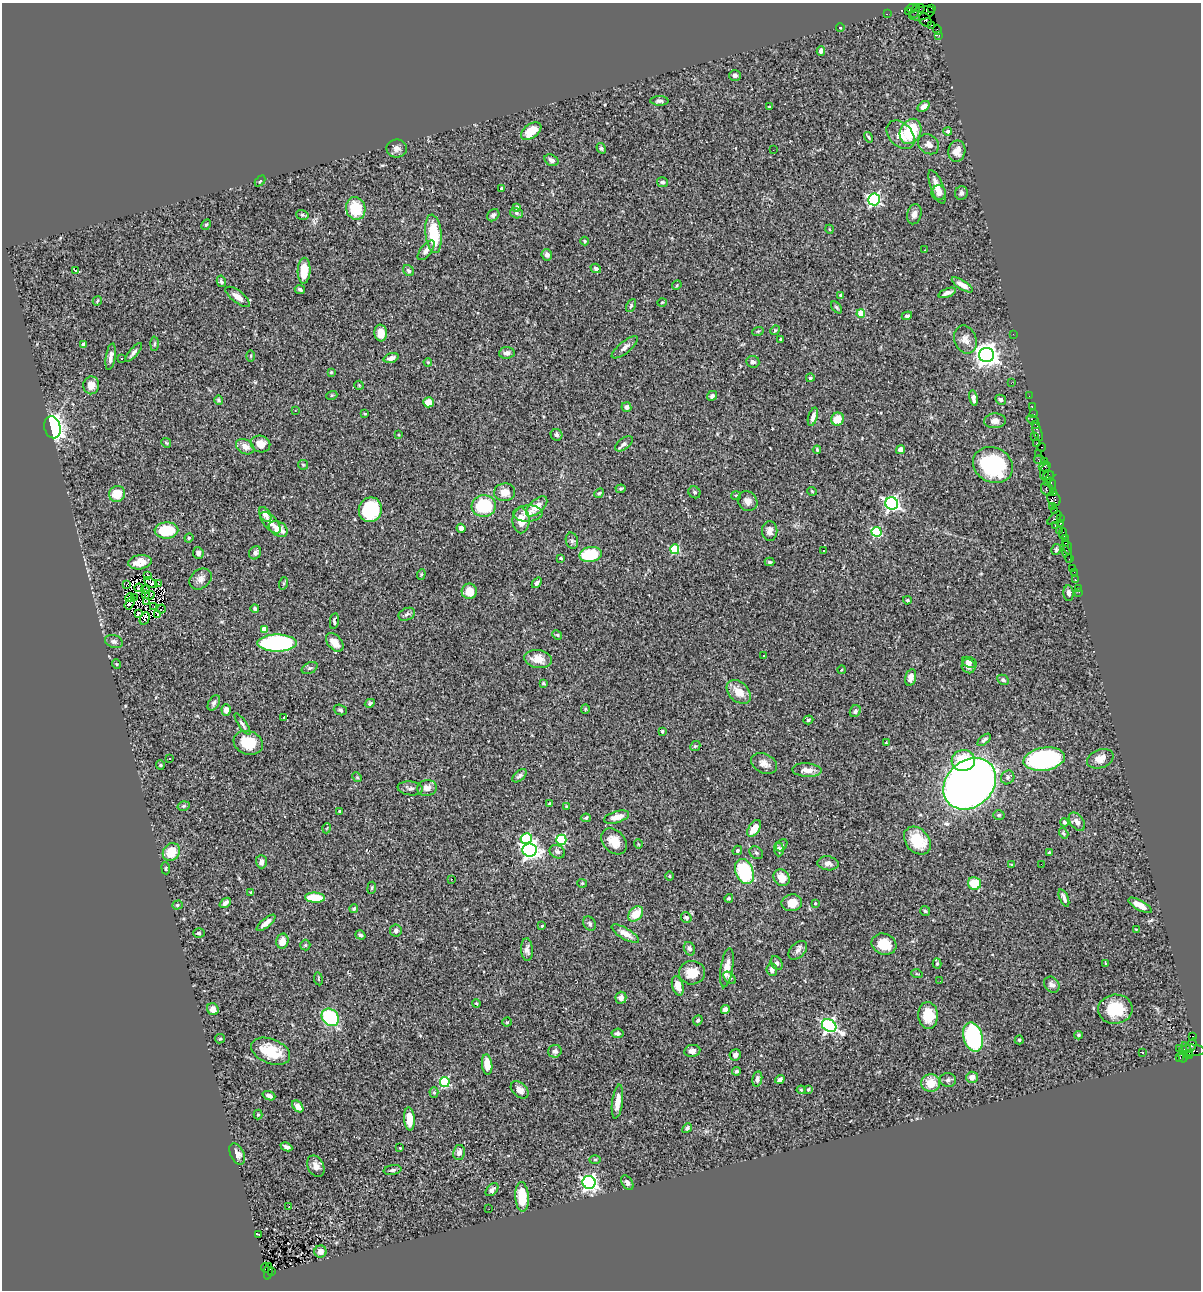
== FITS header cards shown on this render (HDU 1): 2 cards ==
NAXIS1  =                 1199
NAXIS2  =                 1288

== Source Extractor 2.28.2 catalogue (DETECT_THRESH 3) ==
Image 1199 x 1288 px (HDU 1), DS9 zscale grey, 1 PNG px = 1 image px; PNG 1203 x 1292 px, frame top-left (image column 1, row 1288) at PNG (2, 3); each listed source drawn as its Kron ellipse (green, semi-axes under 4 px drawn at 4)
Background 1.63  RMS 0.057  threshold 0.17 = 3 sigma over >= 5 px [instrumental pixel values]
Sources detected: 392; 1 with non-positive FLUX_AUTO (blend fragments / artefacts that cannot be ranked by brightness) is neither listed nor drawn; the other 391 listed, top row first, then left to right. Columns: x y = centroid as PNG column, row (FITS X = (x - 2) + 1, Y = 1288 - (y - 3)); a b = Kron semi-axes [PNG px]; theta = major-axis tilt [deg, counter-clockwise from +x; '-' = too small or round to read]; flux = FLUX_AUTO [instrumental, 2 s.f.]
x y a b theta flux
912 8 5 4 - 130
920 8 4 2 - 54
932 8 2 2 - 12
908 11 4 3 - 110
915 11 7 3 68 180
922 13 13 6 15 610
887 14 2 2 - 28
925 20 7 5 -52 540
932 25 3 2 - 110
840 27 4 3 - 6
937 30 5 3 - 68
939 35 3 2 - 21
821 51 5 4 - 18
735 75 6 5 - 12
659 101 9 4 0 9.4
924 106 6 4 40 19
769 107 3 3 - 5.6
531 131 11 7 36 74
911 131 13 10 64 140
948 131 4 4 - 7.9
901 135 16 11 -46 46
869 137 5 3 - 4.8
929 144 11 9 -39 19
397 148 10 9 - 19
601 148 5 4 - 6
773 150 2 2 - 54
957 151 11 8 79 32
551 160 7 5 -29 12
260 181 6 4 46 4.6
663 182 5 5 - 6.8
937 187 18 6 -69 38
501 188 3 3 - 7
939 193 7 7 - 22
961 193 7 6 - 12
874 199 6 6 - 700
356 208 11 9 -76 140
517 208 3 3 - 10
516 213 6 5 - 7.7
914 214 10 7 75 19
302 215 6 5 - 5.7
493 215 7 5 46 11
206 225 6 4 60 5.1
829 229 4 3 - 3.1
433 234 19 8 -83 150
585 241 4 4 - 3.7
426 250 12 5 52 18
925 250 2 2 - 2.1
547 255 6 5 - 15
596 268 5 4 - 9.5
75 271 4 3 - 72
304 271 13 6 87 73
409 271 6 5 - 8.2
221 281 6 4 -79 7.5
677 285 5 4 - 4
962 285 12 4 -32 31
300 289 5 4 - 8.6
947 293 9 3 22 16
841 296 4 3 - 6.9
238 297 14 6 -37 27
97 301 5 2 - 4.1
662 302 4 3 - 2.9
631 306 7 4 63 5.8
837 307 7 4 -49 5.6
861 314 4 4 - 91
907 316 5 4 - 7.5
775 330 5 4 - 3.9
758 331 6 3 18 3.8
381 333 8 6 -85 39
1013 334 2 2 - 110
781 339 3 2 - 3.7
965 339 14 11 -68 29
84 344 4 3 - 7.5
154 344 7 3 88 5
625 347 16 5 39 18
134 352 12 4 49 11
507 353 8 6 6 14
986 355 7 7 - 3000
251 356 5 3 - 3.8
111 357 13 5 81 18
121 358 3 2 - 4.4
391 358 8 4 18 17
428 362 4 3 - 3
753 362 6 6 - 11
331 372 4 4 - 3.4
810 378 4 3 - 4.3
1011 383 2 2 - 3.1
91 385 9 8 - 32
359 385 5 4 - 4.3
332 395 5 3 - 3.7
712 396 5 4 - 9.1
1029 396 2 2 - 29
973 398 8 4 -79 17
218 400 5 4 - 7.5
1001 400 5 5 - 10
428 402 5 5 - 46
626 407 5 5 - 13
1032 407 2 2 - 45
295 410 2 2 - 2
365 414 4 3 - 4
1033 414 3 2 - 78
813 417 9 4 73 20
838 419 6 6 - 56
1032 419 6 3 -15 310
995 421 11 7 4 23
1036 424 4 3 - 91
52 427 11 8 -75 1200
1038 432 9 3 -71 230
398 435 4 3 - 3.1
556 435 6 6 - 8.5
1034 436 3 2 - 83
166 443 5 4 - 4.4
261 444 10 8 -18 40
624 444 10 5 37 13
1036 444 4 3 - 180
245 447 10 7 -30 27
1041 447 4 3 - 77
817 450 4 3 - 5.6
901 450 4 4 - 22
1039 454 2 2 - 12
1039 460 5 4 - 160
1045 461 3 2 - 52
303 465 5 5 - 4.2
993 465 20 17 -27 360
1045 466 6 4 15 210
1045 471 8 3 72 370
1049 477 6 5 - 380
1047 483 3 2 - 64
1051 484 6 3 -73 280
621 489 5 4 - 5
1047 489 7 6 - 850
812 491 5 3 - 3.2
505 492 10 9 - 37
694 492 6 5 - 6.9
599 493 5 4 - 5.4
1054 493 4 2 - 42
117 494 8 8 - 68
736 496 5 4 - 5.4
1054 499 8 6 -56 500
748 501 10 9 - 25
892 503 6 6 - 910
484 506 12 11 - 180
537 506 13 6 42 50
1053 507 2 2 - 40
370 510 12 11 - 260
1055 510 2 2 - 77
528 513 15 8 3 28
265 514 8 5 -57 31
1054 518 8 3 43 480
1060 518 3 2 - 71
521 520 13 8 90 57
270 523 13 6 -48 23
1060 523 3 3 - 130
1055 525 2 2 - 50
461 528 4 4 - 14
278 529 10 7 -31 49
166 530 12 8 1 160
1060 530 4 2 - 89
770 531 10 7 -89 21
876 532 5 5 - 240
1063 533 5 4 - 200
189 538 4 4 - 4
1065 539 3 2 - 81
572 541 8 6 -76 9.1
1066 543 3 2 - 100
1068 547 8 3 -73 120
675 549 5 4 - 200
1056 549 6 4 60 5.8
824 550 3 3 - 7.4
198 553 6 5 - 12
255 553 7 5 59 13
1067 554 9 3 -73 58
591 555 11 7 8 150
561 558 3 3 - 6.5
1070 558 3 3 - 120
140 562 12 7 9 45
770 562 5 3 - 5.7
1073 568 3 2 - 74
1074 572 2 2 - 11
421 574 5 4 - 4.3
148 575 2 2 - 4
200 579 12 9 39 23
1075 579 2 2 - 18
151 583 7 2 -28 1.4
284 583 6 4 71 3.9
537 583 6 4 50 9.4
127 584 4 2 - 12
158 584 2 2 - 4.7
139 588 4 2 - 2.9
1078 588 2 2 - 13
145 590 4 2 - 6.3
469 591 7 7 - 55
1079 592 2 2 - 24
1069 593 8 5 -87 11
145 594 2 2 - 4
150 595 5 2 - 1.1
135 597 4 2 - 2.3
130 598 5 3 - 3.8
907 600 4 3 - 4.6
147 601 3 2 - 3.4
129 604 6 2 57 4.2
154 606 2 2 - 1.7
255 608 4 4 - 7.6
161 609 4 2 - 1.3
138 613 3 2 - 0.85
158 614 3 2 - 5
407 614 8 6 24 10
145 619 7 4 64 7
334 621 8 4 81 7
264 629 4 4 - 40
557 635 5 4 - 5
114 641 9 6 -19 10
335 642 11 6 -48 39
277 643 19 8 0 640
764 655 3 2 - 4
538 659 14 9 -9 48
969 662 8 5 -23 14
116 664 5 3 - 3.2
969 666 7 6 - 18
310 668 8 5 26 7.5
841 670 4 3 - 2.8
911 677 8 5 76 24
1003 680 6 4 -29 7.8
543 683 4 3 - 4.8
739 692 14 9 -44 54
214 703 8 5 60 11
370 703 5 4 - 7.2
585 709 5 4 - 4.1
226 710 6 4 -87 25
340 710 7 5 -22 7.6
855 711 6 5 - 7.7
284 717 3 2 - 2.3
808 720 5 4 - 5.6
242 724 13 4 -56 9.8
662 731 4 3 - 4.4
984 740 8 4 42 9.8
248 743 15 11 -18 100
886 743 3 2 - 2.5
695 746 5 4 - 5.1
170 759 3 2 - 3.7
1044 759 21 11 9 520
1100 759 14 9 19 32
963 761 12 10 6 120
764 763 14 9 -26 25
160 765 5 4 - 4.5
807 770 15 7 -3 34
519 776 8 4 41 11
357 777 5 4 - 4.7
1008 777 7 6 - 9.5
970 784 29 23 41 3700
410 788 13 7 -7 13
427 788 10 8 6 23
549 804 4 3 - 4.3
183 806 6 4 16 7.3
567 806 4 4 - 3
339 811 3 3 - 3.8
999 815 5 5 - 6.6
617 817 13 5 16 38
586 818 5 4 - 5.1
1064 822 4 4 - 8.4
1077 822 10 6 -53 20
327 828 5 3 - 2.9
754 828 9 5 57 45
1064 833 5 4 - 4.6
526 839 6 5 - 270
561 840 5 5 - 290
614 841 15 10 -49 51
917 841 15 11 -48 120
638 844 4 3 - 3
782 845 7 5 50 6.8
779 849 7 5 -88 13
530 850 7 6 - 1400
737 850 5 4 - 9.5
171 852 9 8 - 85
557 852 8 6 -26 12
756 853 7 6 - 7.4
1049 853 3 3 - 5.9
261 862 6 5 - 17
828 863 10 7 -7 19
1041 864 2 2 - 2.5
1012 865 4 3 - 4.4
166 868 6 3 -84 4.4
744 871 13 8 -67 260
670 876 4 3 - 3.4
782 878 9 7 -47 44
451 879 3 2 - 6
582 883 5 4 - 4.5
974 883 7 6 - 98
372 888 6 3 82 4
251 892 3 2 - 3.7
315 898 10 5 -4 120
729 898 4 4 - 6.8
1064 898 9 3 -67 13
225 903 6 4 38 13
792 903 10 8 10 43
815 903 3 2 - 4.2
177 905 5 4 - 6.6
1140 905 13 5 -29 41
354 908 4 4 - 6.6
925 911 5 5 - 5.4
636 914 8 6 46 66
686 918 6 5 - 10
266 923 11 4 39 25
590 924 7 6 - 9.5
542 926 4 3 - 3.3
1136 929 4 3 - 3.1
396 931 6 6 - 10
199 933 6 4 -3 5.5
625 934 15 5 -30 31
360 935 5 4 - 8.4
282 941 7 6 - 39
884 944 12 10 -20 79
305 945 5 5 - 4.3
689 949 7 5 -64 10
527 950 11 6 -87 15
798 950 11 7 45 16
777 963 7 5 -58 9.3
1105 963 3 2 - 5.1
937 964 5 4 - 4.5
727 968 20 6 81 35
772 970 6 5 - 14
692 973 13 11 0 62
917 974 6 3 -18 3.8
730 978 7 5 -43 7.7
318 979 6 3 -81 4.1
940 981 2 2 - 2
1052 985 9 7 -50 18
678 986 10 5 -74 44
621 998 6 5 - 15
476 1003 4 3 - 3.5
213 1009 6 5 - 27
1115 1009 17 14 5 130
725 1010 4 4 - 15
928 1015 13 10 -86 78
330 1017 9 8 - 260
698 1020 5 4 - 7
507 1022 4 4 - 4.1
829 1026 7 6 - 990
617 1033 6 5 - 10
1078 1035 4 3 - 5.8
1193 1036 3 3 - 810
973 1037 15 9 -74 510
220 1039 5 4 - 4.6
1019 1040 4 4 - 5
1191 1046 7 4 65 550
1179 1048 2 2 - 44
1187 1050 9 3 -61 310
1192 1050 13 5 -2 410
271 1051 20 12 -22 110
555 1051 7 6 - 11
692 1051 8 6 10 17
1142 1053 3 2 - 3.5
735 1055 6 5 - 15
1188 1055 4 4 - 300
1183 1056 6 4 -85 240
1180 1058 3 3 - 99
487 1065 10 5 -84 55
736 1071 4 4 - 6
972 1077 6 5 - 27
757 1079 7 5 80 12
780 1079 5 3 - 14
948 1080 8 7 - 12
445 1082 5 5 - 280
931 1083 9 9 - 61
808 1089 3 2 - 4.4
520 1090 10 7 -42 26
801 1090 4 3 - 4
434 1092 5 4 - 4.7
269 1096 6 4 -21 11
617 1102 17 5 82 41
298 1106 7 4 -51 30
258 1115 5 4 - 4
409 1119 11 5 -85 58
687 1128 5 4 - 9.4
286 1147 6 3 -26 9.9
400 1148 3 3 - 4.9
459 1152 7 6 - 20
237 1154 11 6 -63 24
595 1160 6 3 2 4.5
316 1166 11 8 -64 25
392 1170 9 4 9 8.1
589 1182 6 6 - 1000
627 1183 8 5 -55 13
492 1190 7 5 46 13
522 1197 15 6 -87 85
289 1206 3 2 - 11
489 1209 2 2 - 4.6
258 1234 3 2 - 2.8
320 1251 6 6 - 18
265 1268 5 3 - 270
268 1271 8 3 81 280
272 1271 2 2 - 140
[1 non-positive-flux detection neither listed nor drawn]